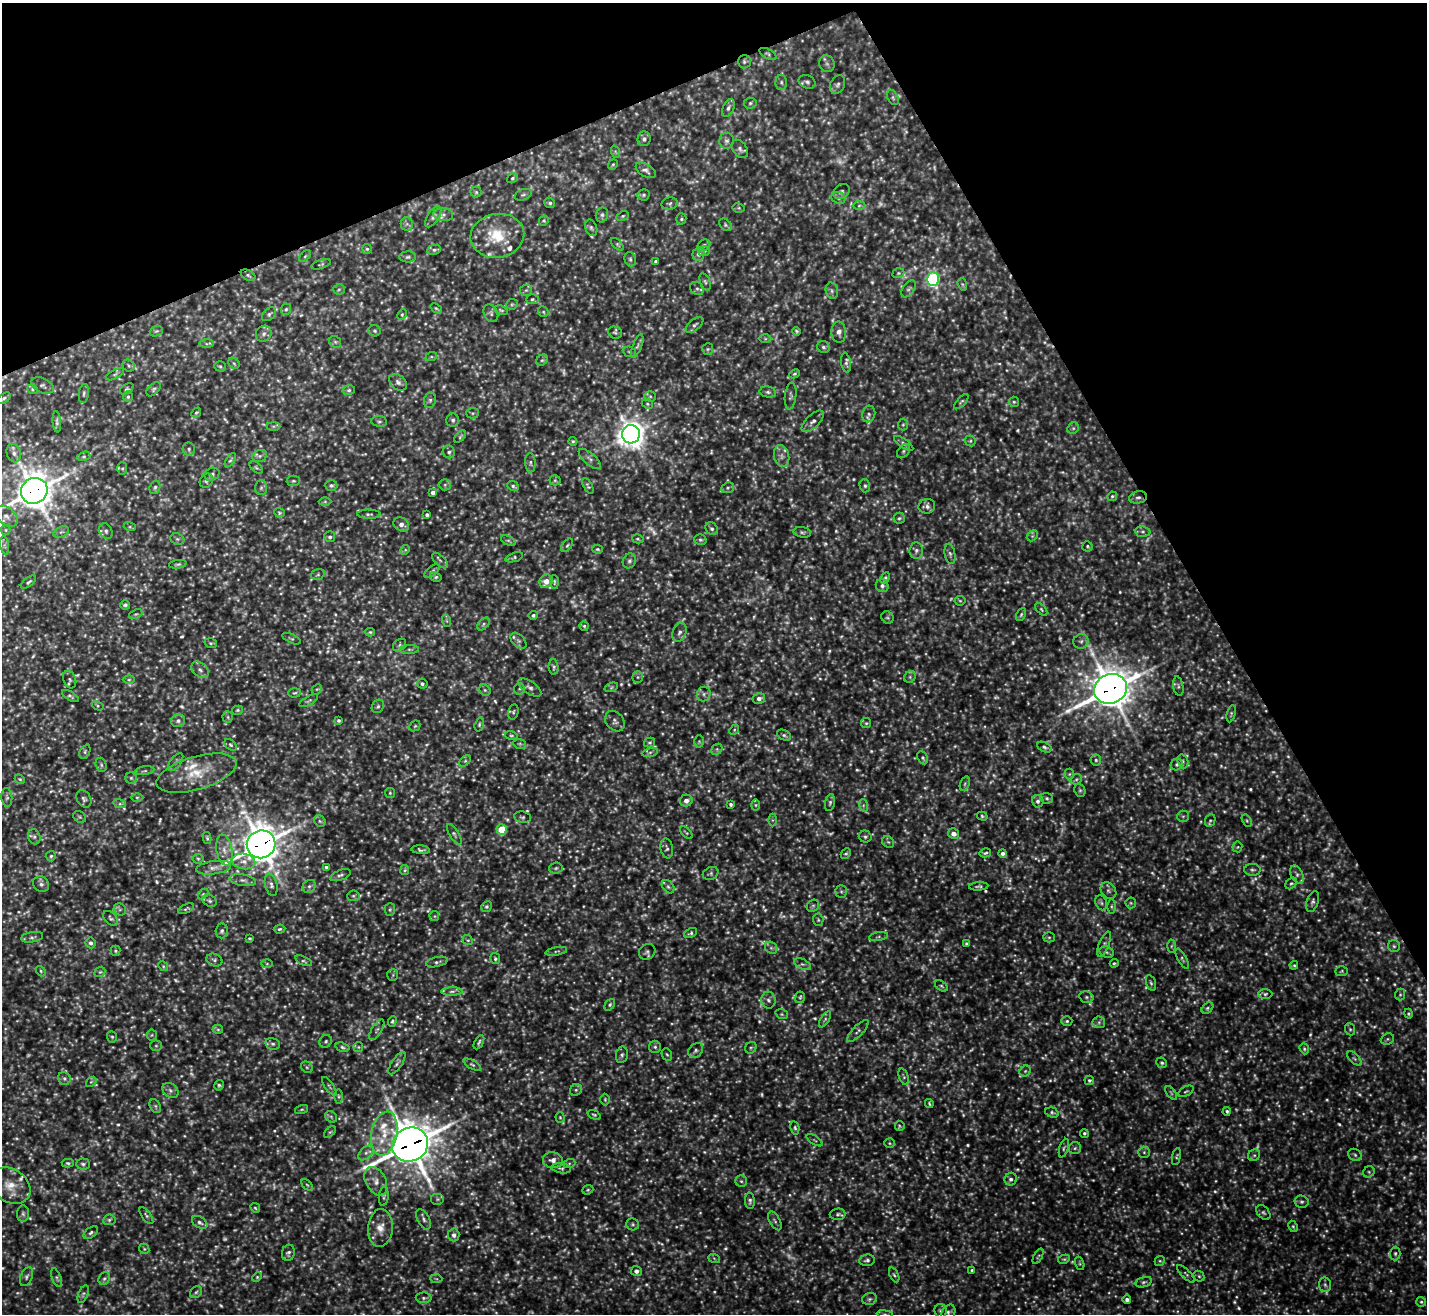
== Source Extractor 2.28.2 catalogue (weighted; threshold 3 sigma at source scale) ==
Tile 3 of 4 x 4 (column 3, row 1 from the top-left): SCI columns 2850-4274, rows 4088-5399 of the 5699 x 5686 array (HDU 1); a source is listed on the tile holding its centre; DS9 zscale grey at full resolution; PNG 1429 x 1316 px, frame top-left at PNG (2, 3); each listed source drawn as its Kron ellipse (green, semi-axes under 4 px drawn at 4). Shown black and unused: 24% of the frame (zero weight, under 3 of 5 exposures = <1% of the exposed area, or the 3 px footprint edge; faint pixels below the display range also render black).
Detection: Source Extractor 2.28.2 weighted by HDU 2 'WHT'; one run over the whole footprint, this tile lists its part. Background 0.207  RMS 0.025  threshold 0.113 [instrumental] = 3 sigma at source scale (4.5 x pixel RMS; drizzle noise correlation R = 1.50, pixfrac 1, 0.05/0.05 arcsec/px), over >= 5 px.
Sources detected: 1270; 354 too faint to see at this stretch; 1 cosmic-ray / hot-pixel residue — neither listed nor drawn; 14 inside a brighter listed object's ellipse — not listed separately; of the other 901, all 500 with FLUX_AUTO >= 3.33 (the completeness limit of this list) listed and drawn (401 fainter detections not listed), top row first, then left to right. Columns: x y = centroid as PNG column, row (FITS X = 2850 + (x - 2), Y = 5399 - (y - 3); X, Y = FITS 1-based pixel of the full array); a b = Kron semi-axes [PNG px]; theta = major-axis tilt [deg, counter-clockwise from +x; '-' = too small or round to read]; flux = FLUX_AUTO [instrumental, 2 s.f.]
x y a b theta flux
768 54 9 4 -28 4.6
744 62 7 6 - 5.8
827 64 8 7 - 7.8
781 82 8 6 90 6.1
807 82 9 6 -24 7.1
837 85 10 7 62 7.9
893 97 8 5 -63 5.4
750 103 6 5 - 4.5
728 108 9 5 66 7.3
644 139 7 6 - 8.4
727 141 8 7 - 7.7
740 149 10 7 -54 8.6
616 152 6 4 -70 3.8
613 164 5 4 - 3.4
646 170 11 6 -31 9
512 178 5 4 - 4
476 192 5 5 - 4.3
842 192 9 7 37 6.2
523 195 9 5 21 5.1
644 195 6 6 - 4.9
838 198 7 6 - 7.1
550 203 5 5 - 5
670 203 8 6 15 5.3
859 206 6 4 2 4.1
739 208 6 4 -12 3.5
443 215 10 6 -5 9.3
602 215 7 6 - 6
623 216 6 4 27 3.7
433 217 12 5 57 8.2
681 219 6 5 - 4.5
544 221 5 4 - 3.4
407 224 6 6 - 6
725 225 7 5 -43 4.7
591 228 8 5 -68 5.4
497 236 27 22 9 94
617 244 8 4 -45 3.5
704 245 7 5 34 5.4
367 249 5 5 - 3.4
434 250 7 5 8 4.9
704 251 6 5 - 4.2
698 254 6 6 - 9.2
305 256 7 4 45 3.9
408 257 8 5 2 5.7
630 259 7 5 -75 5.7
656 261 3 3 - 4.8
321 264 10 4 17 3.6
898 273 6 4 20 3.7
248 275 8 5 -29 5.4
933 279 7 6 - 420
705 282 9 5 -71 5
962 284 6 4 -71 3.8
697 288 7 6 - 6.3
339 289 6 5 - 4.5
909 289 10 5 52 6.9
526 290 6 5 - 4.8
832 291 8 6 -77 7.5
532 299 6 5 - 4.2
512 304 6 5 - 4.2
436 308 6 3 -36 3.5
286 309 6 5 - 4
501 310 7 3 -18 3.4
543 312 6 5 - 3.7
491 313 9 6 -62 7.2
269 314 8 5 42 6
402 315 6 4 64 3.5
695 325 10 5 40 7.1
156 331 7 5 20 4.6
375 331 6 5 - 4.2
796 331 4 3 - 3.5
839 332 10 7 -88 14
615 333 7 6 - 4.8
264 334 8 7 - 9
765 339 6 4 -1 3.6
335 342 6 5 - 4.3
206 344 7 4 1 4.9
637 346 12 4 70 6.7
823 347 6 6 - 5.8
708 349 6 5 - 4.4
629 352 7 5 -23 3.8
431 357 6 4 18 3.5
542 360 6 5 - 4.2
234 363 6 5 - 4
846 363 10 4 -80 6.5
129 366 6 5 - 4.7
220 366 6 5 - 4
115 374 10 4 28 5.4
794 374 5 4 - 3.5
398 382 10 7 -39 9.9
43 385 12 7 -25 8.3
33 389 5 4 - 3.6
127 389 7 4 33 4.3
154 389 8 5 43 5
349 390 6 5 - 4.7
768 392 8 5 -10 5.9
84 393 10 5 81 5.9
650 396 5 5 - 3.9
791 396 13 5 83 6.5
128 397 5 4 - 3.9
4 398 8 4 35 4.9
430 400 8 6 75 6.5
961 402 9 4 47 4.2
1014 402 5 5 - 3.9
647 404 6 4 -23 3.6
196 412 5 4 - 3.4
473 413 6 5 - 4.7
869 414 8 6 76 7.4
453 420 7 6 - 6.8
379 421 8 5 -6 5.5
813 421 14 6 44 12
57 422 11 4 -85 5.6
903 425 6 5 - 4.1
273 426 7 4 0 3.6
1073 428 6 5 - 4.2
631 434 9 9 - 2800
460 437 7 4 48 3.5
573 441 4 4 - 3.4
970 441 6 5 - 4
904 443 11 4 -34 7
189 449 6 6 - 5.2
903 451 8 5 53 5.3
449 452 6 6 - 6.9
14 453 9 7 -71 11
84 456 7 4 17 4
260 456 7 6 - 7.2
782 456 11 7 -77 13
590 459 14 6 -41 9.3
230 460 8 4 59 4
530 463 9 5 -87 7
256 467 7 4 -41 4.3
122 469 6 5 - 3.9
212 474 8 6 26 6.9
555 480 5 5 - 3.6
206 481 7 6 - 6.7
293 481 6 5 - 4.3
331 485 6 5 - 5.9
445 485 6 5 - 4.9
513 486 6 4 -26 5.1
588 486 9 4 -61 4.4
865 486 7 5 -75 4.5
155 487 7 5 73 5.6
261 488 7 6 - 6.2
728 488 6 5 - 5.1
34 491 14 12 37 4900
433 492 4 4 - 9.3
1112 496 5 4 - 3.5
1138 497 9 6 11 7.7
325 502 6 4 0 3.4
927 506 8 7 - 9.3
279 513 5 4 - 3.4
369 514 12 4 -1 5.9
427 515 3 3 - 4.8
6 516 13 8 -39 18
899 518 6 5 - 4.6
401 524 8 6 -29 14
130 527 6 4 -18 3.3
712 529 7 5 -43 7
6 530 5 4 - 3.4
106 531 8 6 -64 7.2
61 532 8 5 23 5.7
802 532 9 5 -11 5
1143 532 8 5 -6 5.6
1032 536 6 4 45 4.5
330 537 5 5 - 5.6
177 539 7 5 -21 5
638 539 6 4 -17 3.7
700 540 6 5 - 4.4
508 541 8 4 -26 4.4
5 545 9 4 -81 5.5
567 545 8 4 52 4.4
1087 546 5 5 - 3.9
597 549 5 4 - 3.5
405 550 5 4 - 3.5
916 551 8 7 - 8.4
950 554 10 5 -80 6.5
514 557 9 4 19 4.2
440 560 10 5 -44 5.9
629 561 8 6 64 6.7
178 564 9 4 9 5
432 571 9 4 39 5.9
318 574 7 5 17 4.8
436 577 6 4 -31 4.1
885 578 6 4 63 4.5
546 581 7 6 - 23
28 582 9 4 37 5.4
554 582 7 3 -87 3.5
882 586 6 6 - 9.2
960 601 5 5 - 3.4
125 605 5 4 - 4.9
1041 609 7 4 -47 3.7
136 614 7 4 23 4
1021 614 7 4 63 4.1
533 615 5 4 - 5.3
887 617 6 5 - 4.3
447 621 6 4 -71 3.9
483 624 7 4 48 5.2
584 626 4 4 - 4.1
370 632 4 4 - 3.4
679 632 10 6 69 9.6
291 639 10 4 -25 4.4
518 641 9 6 -44 7.2
1081 641 7 7 - 7.3
211 643 6 5 - 3.8
399 645 7 5 39 5.2
410 649 9 4 4 4.8
554 667 8 5 -87 4.8
200 670 10 7 -40 9.7
638 677 5 5 - 4.6
910 677 6 5 - 5
70 680 9 6 -70 6
129 680 6 4 1 3.8
422 684 5 5 - 4.4
1178 686 10 5 -80 6
530 687 13 6 -35 10
611 687 7 4 21 3.8
317 689 6 4 44 3.4
519 689 6 5 - 4.8
1110 689 17 14 26 6000
485 690 6 5 - 4.4
295 693 6 4 4 3.6
704 694 7 6 - 7.5
70 696 9 4 -31 4.8
759 698 6 5 - 11
309 701 10 3 29 4
98 706 6 4 -32 3.5
378 706 7 5 57 5.2
238 710 5 4 - 3.8
513 712 7 5 75 4.6
1231 714 9 4 77 3.8
228 717 5 5 - 3.9
338 720 3 3 - 4.4
178 721 7 6 - 9.2
615 721 11 8 -50 10
866 723 5 5 - 3.6
479 724 7 4 74 3.8
415 726 6 4 44 3.4
734 730 5 4 - 3.6
511 735 6 4 -15 3.6
784 735 7 5 -27 5.5
699 741 6 5 - 3.5
650 743 5 5 - 3.8
520 744 6 4 -11 3.9
230 745 7 4 -40 4.1
1044 747 7 4 -26 5.2
717 749 6 5 - 4.9
85 752 7 5 64 4.7
650 752 8 4 10 4.8
923 758 7 5 -63 5.6
1096 760 5 5 - 4.4
465 761 7 4 45 4.4
1183 761 7 5 -71 6.1
175 762 10 5 52 6.5
1177 764 6 5 - 6.2
101 765 7 5 -70 5
144 771 10 3 8 4.4
196 773 41 16 16 84
1069 774 5 5 - 3.4
131 778 5 5 - 4.4
20 779 5 4 - 3.6
1076 779 6 5 - 4.1
965 784 7 4 71 5
1080 790 7 5 -68 4.7
390 793 5 5 - 3.3
7 797 9 5 -85 6.6
137 797 6 4 0 3.8
1047 798 6 5 - 4.9
84 799 9 7 -55 7.2
686 801 6 6 - 13
1038 801 6 5 - 8.5
830 803 9 5 79 5.5
120 804 6 4 -18 4.7
731 804 3 3 - 4.7
756 805 6 4 -90 3.8
863 805 6 4 -73 4.6
982 816 5 4 - 3.7
1183 816 6 5 - 4.9
80 817 7 5 -35 4.3
522 817 8 5 -9 5.2
772 820 6 4 90 3.7
1210 820 6 5 - 4.2
320 821 6 5 - 4.4
1247 821 6 4 -59 3.9
502 829 5 5 - 100
686 833 8 4 -42 3.4
454 834 11 5 -59 6
953 834 5 5 - 15
34 837 8 6 -69 7.1
865 837 6 6 - 5
207 838 6 4 -79 3.6
888 842 6 5 - 4.4
261 844 14 13 - 5400
1237 847 5 5 - 3.4
667 848 10 6 -80 7.2
224 850 16 8 -80 20
421 850 9 4 -5 5.5
985 853 6 3 13 4.1
1003 853 4 4 - 8.9
846 854 6 4 44 3.5
51 856 5 5 - 4.7
198 859 5 5 - 3.7
244 861 11 7 -11 18
326 867 4 3 - 4.8
214 868 18 6 8 16
556 868 6 5 - 5
405 870 5 4 - 3.6
1252 870 8 6 0 6.3
711 873 8 6 24 5.3
1297 874 10 6 -62 7.5
340 875 11 5 20 6.6
243 880 13 5 -10 10
1291 883 6 4 46 4.1
41 884 8 7 - 8.8
271 885 11 6 -77 9.8
309 886 7 6 - 6.7
979 886 9 3 4 4.9
668 887 7 5 -49 5.5
841 891 6 5 - 4.5
1108 891 9 7 -52 7.9
203 894 6 4 45 3.5
353 896 6 5 - 4.3
209 901 7 5 -26 5.5
1313 902 11 6 72 7.1
1101 903 8 5 -68 5.6
1131 903 5 5 - 3.9
813 906 7 5 43 4.8
1111 906 7 3 -90 3.5
486 907 6 5 - 4.4
120 909 6 5 - 5.1
186 909 8 3 29 4
390 910 6 5 - 4.7
434 916 5 4 - 3.4
110 918 9 5 -48 5.6
818 920 6 5 - 3.9
279 929 6 4 6 4.2
222 931 7 6 - 6.9
691 933 7 4 25 4.5
32 937 11 5 9 7.2
878 937 10 3 9 4.6
1049 937 6 5 - 4
250 938 4 3 - 3.4
468 940 5 4 - 3.4
91 943 5 5 - 7.2
966 943 4 3 - 4.1
1104 944 13 5 69 8.3
1171 946 6 4 87 3.9
1394 946 6 6 - 5.7
771 948 7 5 -43 6.1
115 951 5 5 - 4.1
556 951 11 3 9 4.8
647 952 9 7 34 6.8
1107 952 7 5 -22 5.1
495 959 5 5 - 4.3
1182 959 11 4 -61 5.2
214 960 8 6 -21 6.1
304 961 9 3 -23 4
437 962 11 5 13 6.2
1114 963 4 4 - 3.5
267 964 6 4 0 3.6
802 964 9 5 -25 6.7
1294 965 4 4 - 3.5
163 966 5 4 - 3.4
41 971 5 4 - 3.7
1342 971 6 5 - 3.5
100 972 6 4 42 3.6
393 975 6 5 - 4
1151 983 8 4 -74 5.1
941 986 7 4 -37 4.3
452 991 11 4 1 7.5
1265 994 7 4 2 4.4
1400 995 6 5 - 4.2
800 997 6 5 - 3.8
1086 997 7 5 -15 5.5
768 1000 8 7 - 9.1
610 1005 6 4 51 4.4
1207 1008 6 5 - 4.4
782 1014 6 5 - 3.7
1408 1014 5 4 - 3.4
825 1019 9 4 57 4.8
392 1021 5 3 - 3.8
1067 1021 5 5 - 4.6
1099 1022 6 6 - 5.6
218 1029 5 4 - 3.6
1350 1029 6 5 - 4.1
377 1030 12 5 58 6.9
858 1031 14 5 45 8.6
152 1035 5 5 - 3.6
112 1037 5 5 - 4.1
1387 1039 7 5 23 4.9
326 1041 7 6 - 5.1
479 1042 8 3 61 4.9
273 1044 7 5 -14 6.5
156 1046 5 5 - 3.8
342 1047 7 4 -18 4.8
358 1047 5 5 - 3.5
655 1047 6 6 - 5.7
751 1048 6 5 - 4.6
1304 1049 6 4 -70 3.8
696 1050 8 6 48 7.2
667 1054 6 5 - 3.9
622 1055 8 6 80 5.9
1354 1058 9 4 -45 5.4
397 1063 13 5 56 8
1162 1063 5 5 - 4.6
472 1065 9 4 -30 5.1
307 1067 6 5 - 4.4
1025 1071 6 5 - 4.2
904 1077 9 4 -69 4.5
64 1078 6 6 - 6.2
1089 1080 5 4 - 4.3
91 1082 6 4 40 3.5
219 1085 5 5 - 4.4
329 1086 11 3 -55 4.1
170 1090 9 6 -40 9
576 1090 6 5 - 4.6
1186 1091 8 4 29 4.3
1171 1093 8 4 -54 4.3
339 1096 7 3 -89 3.6
605 1099 6 4 -89 3.4
929 1103 4 3 - 3.5
155 1106 7 5 -62 4.7
302 1109 7 3 19 3.3
1227 1111 4 4 - 4.7
1052 1113 7 5 -17 4.8
594 1115 7 4 -21 3.6
331 1117 6 5 - 4.3
560 1117 5 4 - 3.4
900 1126 5 4 - 3.4
795 1128 7 4 -79 4.3
330 1132 7 4 43 3.8
1084 1133 4 4 - 4.3
384 1134 22 13 78 61
814 1140 9 3 -33 4
889 1143 5 5 - 3.3
410 1145 18 16 30 6600
1064 1148 9 4 73 5.1
1075 1148 6 6 - 5
1144 1152 6 5 - 5
366 1153 9 5 42 9.4
1254 1155 6 5 - 5.3
1355 1155 7 5 -29 5.6
1176 1157 9 4 78 4.1
553 1160 10 8 -4 15
68 1163 6 4 -3 4.3
83 1164 7 5 -2 5.8
569 1164 6 4 20 4
561 1168 10 5 -8 6.1
1369 1172 6 5 - 4.4
1011 1179 6 6 - 8.7
376 1181 15 10 -61 21
741 1181 6 5 - 4.6
307 1185 7 4 -45 3.8
10 1186 22 16 -33 45
588 1190 6 4 22 3.4
384 1196 9 5 84 4.9
438 1199 7 6 - 5.8
750 1201 8 5 -86 6
1301 1202 7 6 - 6
255 1208 5 4 - 3.4
1263 1213 8 5 -48 5.4
23 1214 8 6 -89 6.7
837 1214 8 6 3 5.7
146 1215 10 4 -54 5.2
424 1219 11 5 -63 8.7
109 1220 6 5 - 4.9
775 1221 10 5 -60 6.1
200 1222 8 5 -33 7.9
633 1224 6 6 - 4.9
1293 1226 6 4 -63 3.4
380 1228 19 12 86 33
91 1233 8 5 38 5.9
454 1235 6 6 - 10
144 1249 5 4 - 3.5
288 1253 8 6 76 7.1
1395 1253 7 5 89 5.3
1038 1256 8 3 62 3.4
714 1258 6 4 -20 3.6
1064 1259 6 4 10 3.3
867 1260 8 5 9 6.9
1160 1261 5 4 - 3.5
1080 1263 7 4 -71 3.7
972 1270 3 3 - 3.7
636 1271 5 5 - 12
1186 1274 11 4 -45 4.5
894 1275 8 4 -64 4.4
1199 1276 6 5 - 4
26 1277 10 6 67 6.8
257 1277 5 4 - 3.3
57 1278 10 4 -69 5.7
104 1278 7 5 67 5.3
436 1279 6 4 -2 3.7
1144 1282 8 5 16 6
1325 1285 7 6 - 6.3
196 1292 7 5 44 4.6
83 1294 9 4 67 5.2
424 1298 8 5 -2 5.9
869 1299 7 5 16 5.9
1127 1299 4 4 - 7.1
1421 1302 5 5 - 4.1
941 1311 7 6 - 5.5
948 1312 8 6 54 6.6
885 1314 8 4 -8 4.7
Overlapping masked pixels (flux is a lower limit): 5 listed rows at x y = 744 62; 34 491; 1110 689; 261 844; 410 1145
Isophote crosses this tile's border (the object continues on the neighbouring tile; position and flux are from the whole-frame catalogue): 4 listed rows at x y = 34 491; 6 516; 948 1312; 885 1314